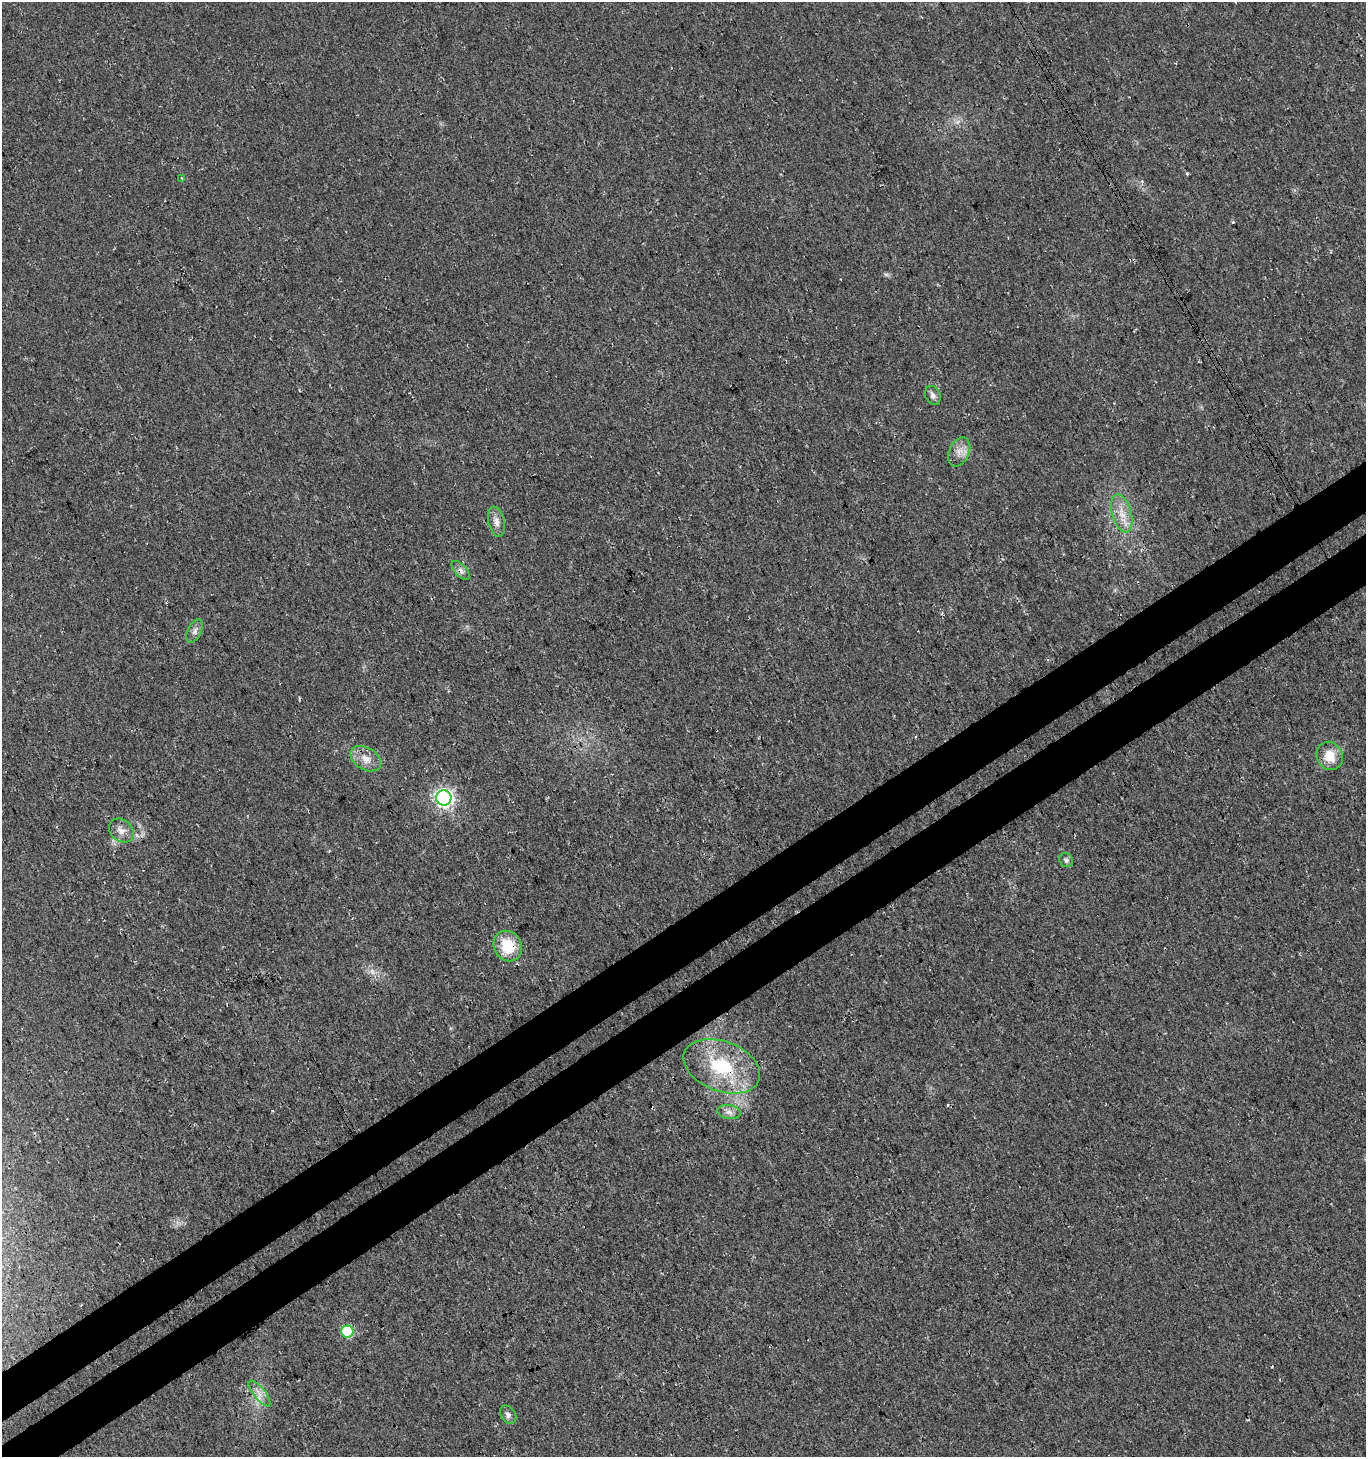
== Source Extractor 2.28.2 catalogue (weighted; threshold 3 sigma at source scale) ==
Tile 7 of 4 x 4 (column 3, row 2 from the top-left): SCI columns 2934-4297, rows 2958-4412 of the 5806 x 5921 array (HDU 1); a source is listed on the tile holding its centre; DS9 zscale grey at full resolution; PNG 1368 x 1459 px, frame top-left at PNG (2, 2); each listed source drawn as its Kron ellipse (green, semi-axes under 4 px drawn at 4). Shown black and unused: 7% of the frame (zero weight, under 3 of 4 exposures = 5% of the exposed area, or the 3 px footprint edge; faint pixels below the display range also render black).
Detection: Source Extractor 2.28.2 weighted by HDU 2 'WHT'; one run over the whole footprint, this tile lists its part. Background 0.0165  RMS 0.007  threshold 0.0317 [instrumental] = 3 sigma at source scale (4.5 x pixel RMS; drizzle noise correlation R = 1.50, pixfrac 1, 0.0396/0.0396 arcsec/px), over >= 5 px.
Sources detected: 20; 1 too faint to see at this stretch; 1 cosmic-ray / hot-pixel residue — neither listed nor drawn; the other 18 listed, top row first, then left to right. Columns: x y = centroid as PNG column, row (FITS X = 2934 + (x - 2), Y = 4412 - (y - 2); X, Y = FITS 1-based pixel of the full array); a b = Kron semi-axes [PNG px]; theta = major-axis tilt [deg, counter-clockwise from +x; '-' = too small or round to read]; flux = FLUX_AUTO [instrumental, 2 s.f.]
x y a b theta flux
182 178 3 3 - 0.76
933 395 10 7 -64 2.9
959 452 15 10 65 6.5
1122 513 19 9 -74 10
496 522 15 8 -77 4.7
461 570 12 6 -47 3
195 631 13 6 65 3.3
1330 756 14 12 -63 13
366 759 16 11 -31 8
444 798 7 7 - 260
121 830 13 10 -41 5.7
1066 860 7 6 - 2.1
508 946 16 13 -59 23
722 1066 40 25 -21 48
729 1112 12 7 -8 3.5
347 1331 6 6 - 49
259 1393 16 6 -51 4.9
508 1415 10 7 -54 2.7
Overlapping masked pixels (flux is a lower limit): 3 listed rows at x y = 461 570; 508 946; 722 1066